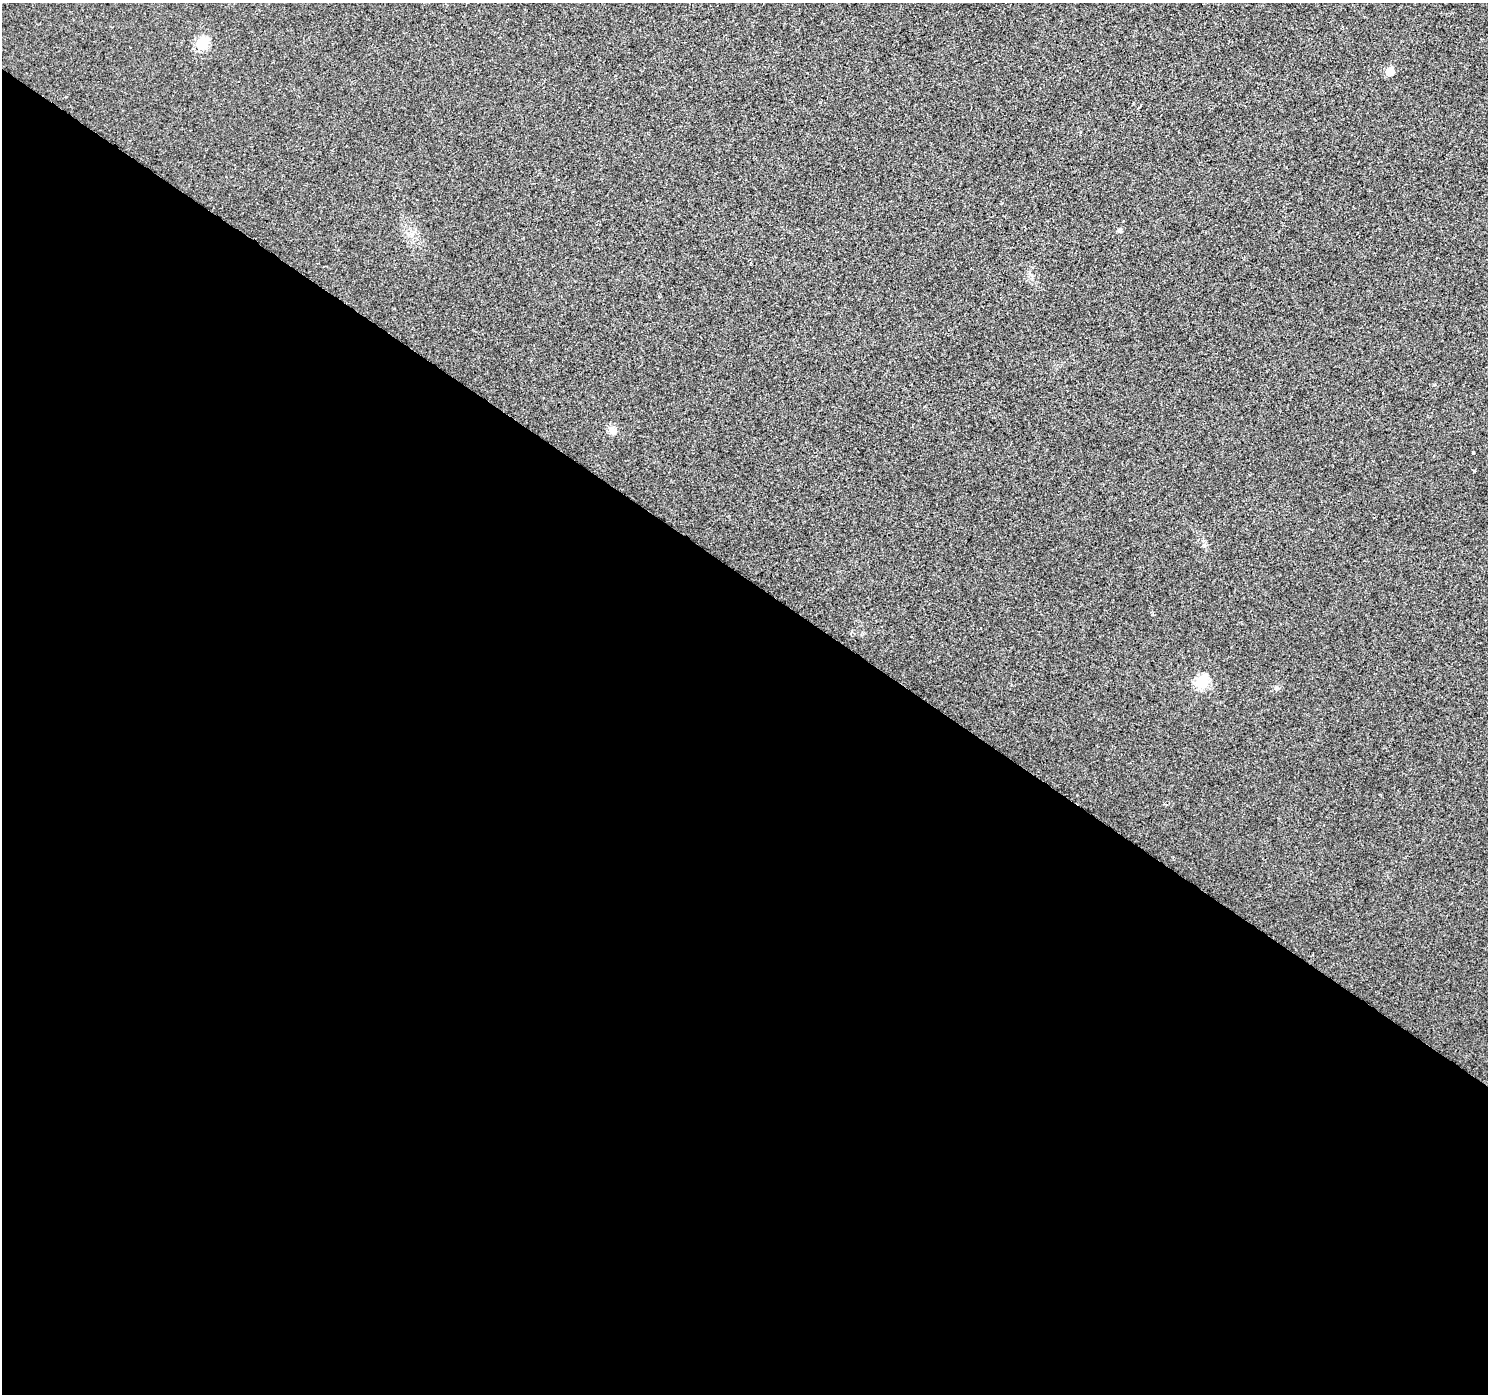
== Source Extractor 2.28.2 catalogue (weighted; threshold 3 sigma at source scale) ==
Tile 14 of 4 x 4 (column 2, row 4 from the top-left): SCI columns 1487-2972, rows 182-1573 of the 5950 x 5998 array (HDU 1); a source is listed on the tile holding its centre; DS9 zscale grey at full resolution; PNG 1490 x 1396 px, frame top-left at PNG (2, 3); no overlay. Shown black and unused: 59% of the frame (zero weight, under 2 of 3 exposures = <1% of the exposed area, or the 3 px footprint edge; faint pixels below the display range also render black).
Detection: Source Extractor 2.28.2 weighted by HDU 2 'WHT'; one run over the whole footprint, this tile lists its part. Background 0.00528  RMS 0.0054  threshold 0.0243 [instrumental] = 3 sigma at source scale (4.5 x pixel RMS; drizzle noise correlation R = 1.50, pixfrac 1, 0.0396/0.0396 arcsec/px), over >= 5 px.
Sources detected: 7; all 7 listed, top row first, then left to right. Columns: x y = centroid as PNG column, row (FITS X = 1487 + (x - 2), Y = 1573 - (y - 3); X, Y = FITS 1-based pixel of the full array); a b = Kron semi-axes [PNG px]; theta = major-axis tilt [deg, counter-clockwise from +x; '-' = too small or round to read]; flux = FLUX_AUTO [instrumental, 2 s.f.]
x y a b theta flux
202 44 6 6 - 43
1390 71 6 6 - 9
1120 231 6 4 -17 0.8
612 430 11 9 -50 2.9
1473 452 4 3 - 1.3
1473 470 3 2 - 1
1202 682 6 6 - 49